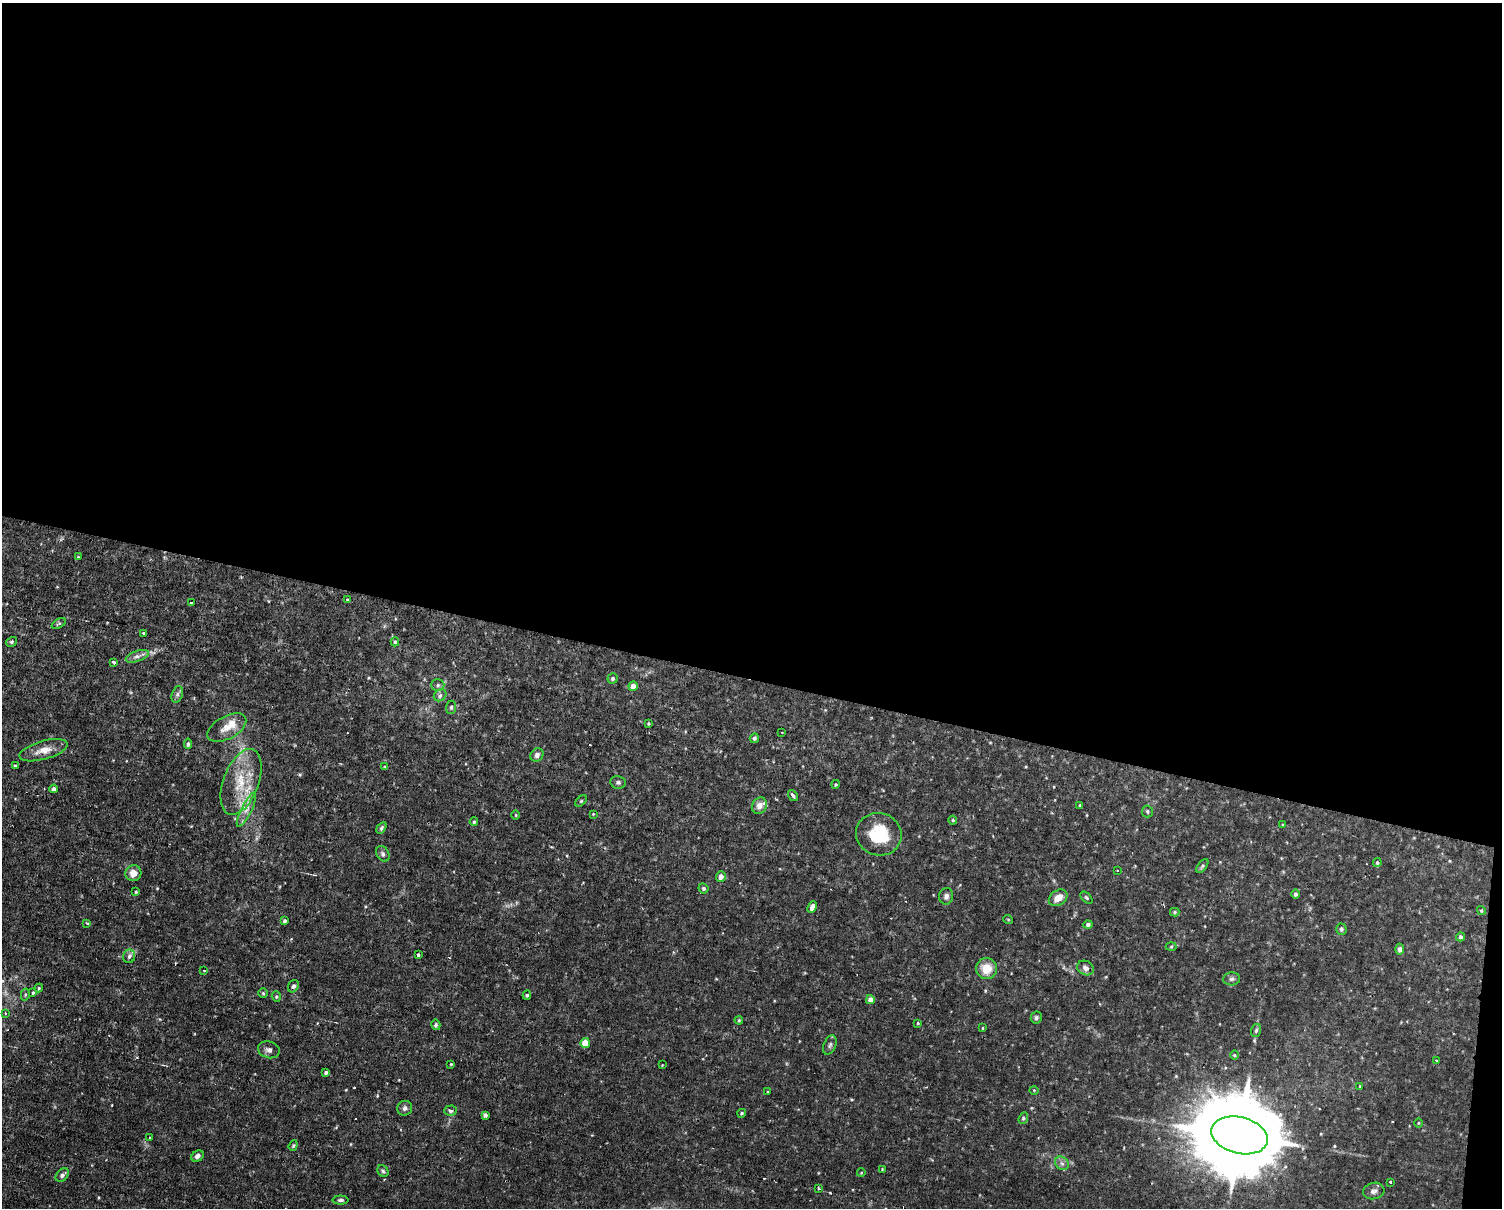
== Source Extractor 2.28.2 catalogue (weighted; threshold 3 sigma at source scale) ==
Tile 3 of 3 x 4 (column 3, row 1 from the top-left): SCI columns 3140-4639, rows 3799-5004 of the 4978 x 5004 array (HDU 1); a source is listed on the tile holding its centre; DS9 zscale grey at full resolution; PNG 1504 x 1210 px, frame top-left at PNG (2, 3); each listed source drawn as its Kron ellipse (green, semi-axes under 4 px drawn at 4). Shown black and unused: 57% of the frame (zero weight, under 2 of 3 exposures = <1% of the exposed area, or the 3 px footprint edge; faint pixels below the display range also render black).
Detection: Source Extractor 2.28.2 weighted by HDU 2 'WHT'; one run over the whole footprint, this tile lists its part. Background 0.0153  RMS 0.0031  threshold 0.0141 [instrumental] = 3 sigma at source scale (4.5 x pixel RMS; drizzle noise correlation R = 1.50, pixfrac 1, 0.05/0.05 arcsec/px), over >= 5 px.
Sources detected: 123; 1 too faint to see at this stretch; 5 cosmic-ray / hot-pixel residue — neither listed nor drawn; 2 inside a brighter listed object's ellipse — not listed separately; the other 115 listed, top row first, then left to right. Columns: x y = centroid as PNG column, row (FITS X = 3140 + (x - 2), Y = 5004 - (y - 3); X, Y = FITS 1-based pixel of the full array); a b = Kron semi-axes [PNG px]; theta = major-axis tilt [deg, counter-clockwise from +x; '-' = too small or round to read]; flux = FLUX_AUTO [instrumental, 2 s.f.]
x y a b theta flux
78 557 3 3 - 0.26
348 600 3 3 - 0.6
191 603 3 3 - 2.2
59 624 8 4 30 0.55
144 633 3 3 - 0.89
11 642 5 4 - 0.56
395 642 4 4 - 0.43
137 656 12 5 19 1.4
113 662 3 3 - 2.5
613 678 5 5 - 0.75
438 685 6 5 - 0.77
633 686 5 4 - 2.9
177 694 8 5 71 0.9
440 695 7 5 42 0.76
451 707 7 5 86 0.56
649 723 3 3 - 0.36
227 728 21 11 29 4.2
782 732 2 2 - 0.2
754 738 5 4 - 0.76
188 744 5 3 - 0.56
44 750 25 9 16 3.7
537 755 7 6 - 1.2
15 766 3 3 - 0.34
385 767 4 3 - 0.41
241 782 34 17 69 12
618 782 8 6 -9 0.72
836 784 4 3 - 0.42
53 789 4 3 - 1.1
793 796 6 3 -54 0.8
581 801 7 4 44 0.45
1080 805 3 2 - 0.25
759 806 8 7 - 2.1
246 810 19 5 64 2.4
1147 811 6 5 - 0.52
593 814 3 3 - 0.27
516 815 5 3 - 0.27
953 820 4 4 - 0.32
474 822 4 3 - 0.38
1283 825 4 3 - 0.28
381 828 6 4 58 0.61
879 834 23 21 -16 14
383 854 8 6 -59 0.78
1377 863 4 4 - 0.44
1202 866 8 4 53 0.53
1117 870 3 2 - 0.23
133 873 8 8 - 2.7
721 876 5 5 - 2
703 888 5 4 - 0.58
136 892 4 3 - 0.39
1296 894 5 4 - 0.74
946 896 8 7 - 1.2
1058 898 10 7 34 3.1
1086 898 7 4 -44 0.48
812 907 6 4 66 1.4
1481 911 4 4 - 0.35
1175 912 4 4 - 0.39
1008 919 5 3 - 0.25
285 921 4 4 - 0.65
87 923 3 3 - 0.57
1088 924 4 4 - 0.83
1341 929 6 5 - 0.56
1461 937 4 4 - 0.62
1171 947 5 3 - 0.35
1400 949 5 4 - 0.94
418 955 3 3 - 1.1
129 956 7 6 - 0.81
1085 968 9 7 -26 1.5
987 969 10 10 - 5.1
204 970 3 3 - 0.37
1232 979 8 6 4 0.85
293 986 6 5 - 0.78
39 988 4 4 - 0.34
33 993 3 3 - 0.46
263 993 5 4 - 0.43
25 995 6 4 78 0.45
527 995 4 3 - 0.53
276 997 5 4 - 0.46
870 1000 4 4 - 1.8
5 1013 3 3 - 0.5
1036 1018 6 5 - 0.61
739 1020 4 4 - 0.36
918 1023 3 2 - 0.31
436 1025 5 4 - 0.47
982 1028 4 2 - 0.25
1256 1030 7 5 73 0.56
585 1043 5 4 - 6.2
830 1045 10 6 66 0.91
269 1050 11 8 -15 1.4
1234 1055 5 3 - 0.34
1436 1060 3 2 - 0.29
451 1064 3 3 - 0.29
662 1065 2 2 - 0.18
326 1072 4 3 - 0.63
1360 1086 3 3 - 0.52
1034 1090 4 3 - 0.27
768 1092 3 2 - 0.22
405 1108 7 7 - 0.93
451 1111 6 5 - 1.2
742 1113 4 3 - 0.43
485 1115 4 4 - 1
1023 1118 6 4 69 0.43
1418 1123 5 3 - 0.28
1240 1135 28 18 -14 6500
149 1137 3 3 - 0.49
293 1145 5 4 - 0.44
197 1156 7 5 35 0.98
1062 1163 7 6 - 0.97
882 1169 4 3 - 0.24
383 1171 6 5 - 0.53
861 1173 4 3 - 0.26
62 1175 8 5 45 0.93
1390 1182 3 3 - 1.1
819 1188 4 3 - 0.93
1374 1191 11 8 15 1.2
341 1200 8 4 1 0.72
Overlapping masked pixels (flux is a lower limit): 1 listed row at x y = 1240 1135